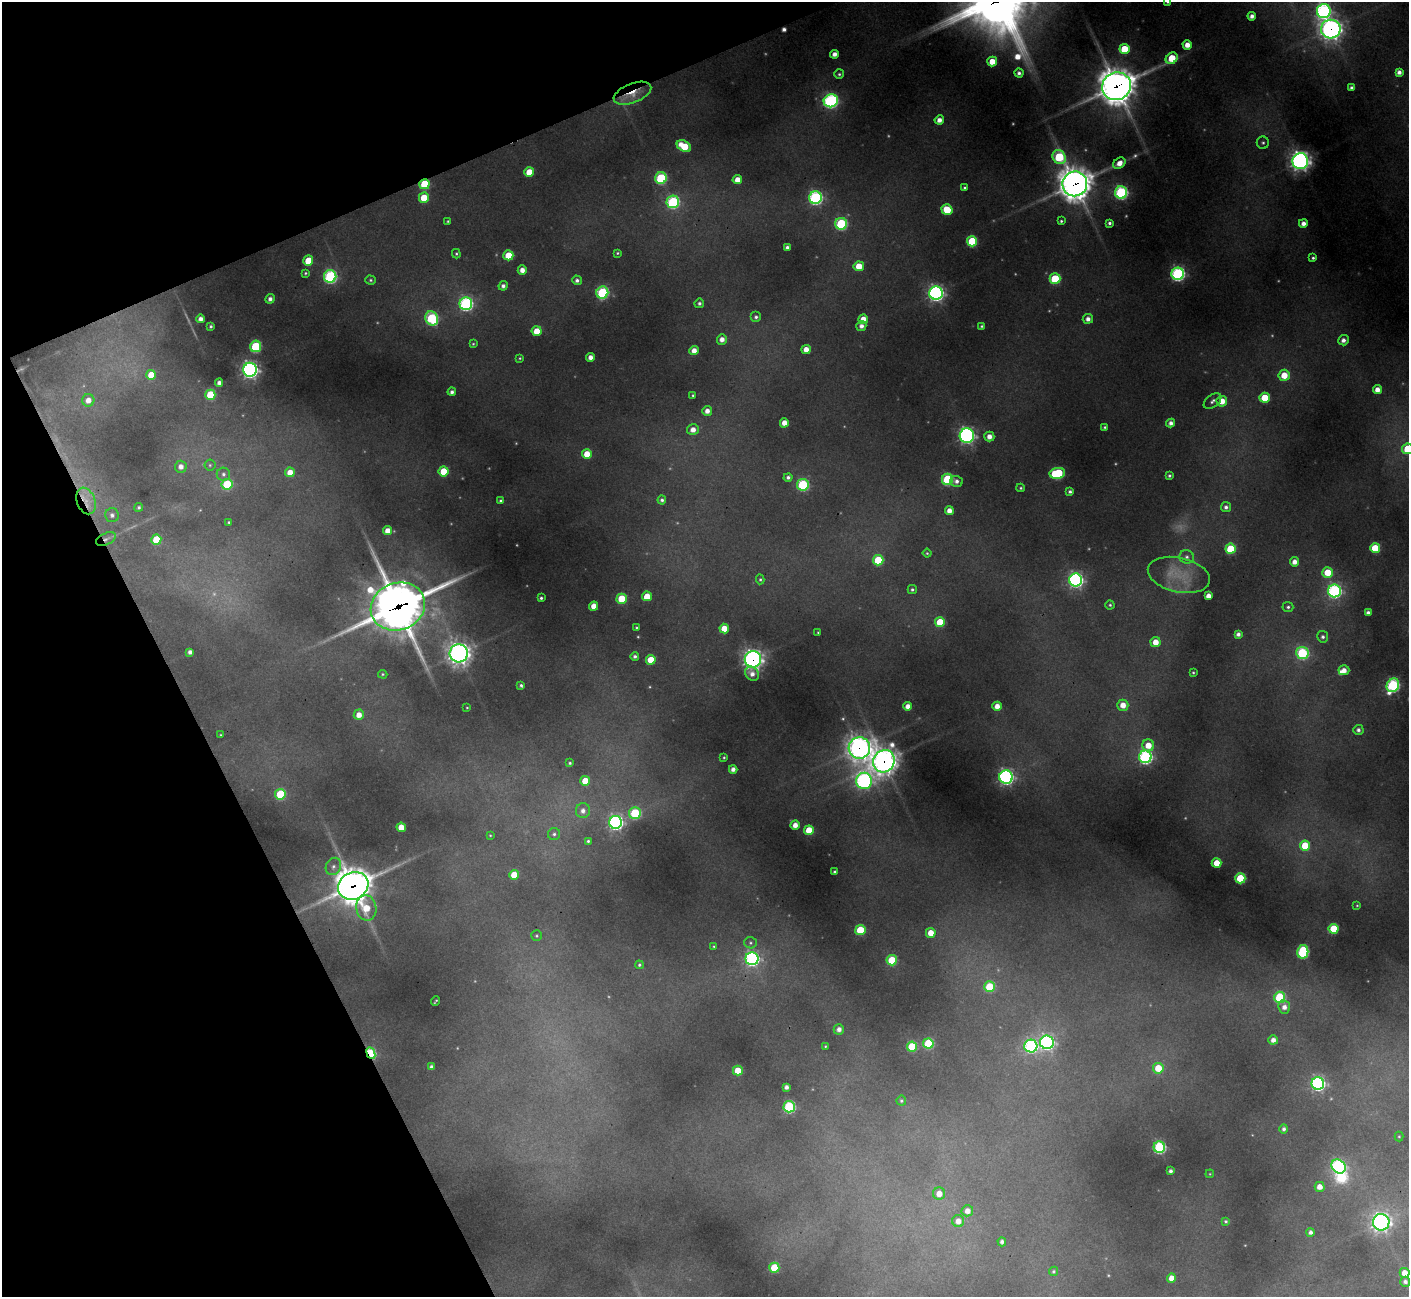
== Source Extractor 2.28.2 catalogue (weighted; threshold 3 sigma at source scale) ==
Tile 5 of 4 x 4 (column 1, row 2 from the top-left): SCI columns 4-1410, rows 2878-4172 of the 5630 x 5619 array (HDU 1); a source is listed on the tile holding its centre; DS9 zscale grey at full resolution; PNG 1411 x 1299 px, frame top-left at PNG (2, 2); each listed source drawn as its Kron ellipse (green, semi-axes under 4 px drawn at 4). Shown black and unused: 21% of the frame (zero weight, under 3 of 4 exposures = <1% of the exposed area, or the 3 px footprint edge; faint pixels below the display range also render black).
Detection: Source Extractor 2.28.2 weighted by HDU 2 'WHT'; one run over the whole footprint, this tile lists its part. Background 0.448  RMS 0.015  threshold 0.0664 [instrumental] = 3 sigma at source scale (4.5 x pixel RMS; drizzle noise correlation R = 1.50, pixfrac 1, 0.05/0.05 arcsec/px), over >= 5 px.
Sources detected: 261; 11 too faint to see at this stretch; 1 inside a brighter object's white glare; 1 cosmic-ray / hot-pixel residue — neither listed nor drawn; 2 inside a brighter listed object's ellipse — not listed separately; the other 246 listed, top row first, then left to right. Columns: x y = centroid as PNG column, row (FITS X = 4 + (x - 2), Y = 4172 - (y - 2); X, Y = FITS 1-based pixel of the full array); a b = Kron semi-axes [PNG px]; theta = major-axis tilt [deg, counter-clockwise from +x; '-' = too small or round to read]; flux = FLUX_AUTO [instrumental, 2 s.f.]
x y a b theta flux
1167 2 4 3 - 1.9
1324 11 7 7 - 420
1252 16 4 4 - 7.4
1331 29 9 9 - 840
1187 45 4 4 - 14
1124 49 5 5 - 48
834 54 4 4 - 9.3
1172 58 6 5 - 44
992 62 5 5 - 24
1399 72 4 4 - 7
1019 73 4 4 - 4.7
839 74 5 5 - 2.7
1116 86 14 13 - 2800
1351 88 4 3 - 3.6
632 93 20 9 21 27
831 101 7 6 - 370
939 120 4 4 - 10
1263 143 6 6 - 3.4
684 146 8 5 -31 54
1059 157 7 6 - 110
1300 161 8 8 - 770
1119 163 6 5 - 14
529 172 5 5 - 32
661 178 6 5 - 150
737 180 5 4 - 16
424 184 5 5 - 69
1075 184 12 12 - 2400
964 188 4 4 - 2.3
1121 192 6 6 - 260
424 198 5 5 - 39
815 198 6 6 - 340
673 202 6 6 - 210
947 210 5 5 - 51
448 221 3 3 - 1.7
1061 221 4 3 - 2.4
1109 223 4 3 - 3.4
1303 223 4 4 - 9.2
841 224 6 6 - 170
972 241 5 5 - 82
787 247 4 3 - 4.6
617 253 4 3 - 1.8
456 254 5 4 - 2.1
508 255 5 5 - 40
1313 258 3 3 - 2.6
308 261 5 5 - 37
859 266 5 5 - 29
522 270 5 4 - 11
305 273 4 3 - 1.9
1178 274 6 6 - 370
330 276 6 6 - 260
1055 279 5 5 - 83
371 280 5 4 - 2.4
577 280 5 4 - 5
503 286 4 4 - 5.6
602 293 6 6 - 200
936 293 6 6 - 550
270 299 5 4 - 6.5
699 303 5 4 - 3.8
466 304 6 6 - 320
756 317 5 5 - 3.8
432 318 7 6 - 160
201 319 4 4 - 7.8
863 319 5 5 - 18
1088 319 5 5 - 8.5
211 326 3 3 - 2.7
861 326 5 5 - 7.6
982 326 4 3 - 2.1
537 331 5 5 - 27
722 339 5 5 - 10
1343 340 5 5 - 7.7
473 344 4 3 - 1.7
256 346 6 5 - 120
806 349 4 4 - 15
694 351 5 4 - 13
590 357 4 4 - 10
520 358 4 3 - 1.6
250 370 7 6 - 670
151 375 5 5 - 31
1284 375 5 5 - 30
219 383 4 4 - 5.9
1377 390 4 4 - 14
452 392 4 4 - 4.7
210 395 5 5 - 69
693 395 4 3 - 2
1265 398 5 5 - 51
88 400 6 6 - 13
1212 401 10 6 39 5.5
1222 401 5 5 - 22
707 411 5 5 - 11
784 423 4 4 - 15
1171 423 4 4 - 7.1
1105 427 4 3 - 2.3
693 430 6 5 - 12
967 436 7 7 - 470
989 436 5 5 - 12
1408 449 5 5 - 71
587 454 5 5 - 25
210 465 5 5 - 2.6
181 467 6 6 - 9.6
444 471 5 5 - 53
290 472 5 4 - 17
1057 473 8 5 10 130
223 474 7 6 - 5
1169 476 3 3 - 2.7
788 477 4 4 - 4.1
948 479 6 5 - 140
956 481 6 5 - 6.2
227 484 5 5 - 79
803 485 6 5 - 170
1021 488 4 3 - 2.1
1070 491 4 3 - 3.7
662 500 4 4 - 3.6
86 501 14 9 -68 20
500 501 3 3 - 3.1
139 507 4 4 - 2.9
1226 507 5 5 - 5.2
949 511 4 4 - 12
112 515 7 7 - 5.3
229 522 3 3 - 1.7
388 531 4 4 - 15
106 539 10 5 26 6.4
156 540 5 5 - 53
1375 548 5 5 - 53
1231 549 5 5 - 71
927 553 4 4 - 2
1187 557 7 7 - 5.4
878 560 5 5 - 78
1295 562 4 4 - 11
1328 572 5 5 - 34
1179 575 31 17 -13 49
760 579 5 4 - 2.2
1076 580 6 6 - 460
912 589 4 4 - 3.1
1334 591 6 6 - 350
647 596 5 4 - 29
1208 596 4 4 - 13
541 598 3 3 - 2.5
622 599 5 5 - 54
1110 605 4 4 - 2.3
398 606 27 23 20 4000
594 606 4 4 - 18
1288 607 5 5 - 3.4
1368 613 4 4 - 6.1
940 622 5 5 - 57
636 628 3 2 - 1.6
724 629 5 4 - 25
818 632 3 3 - 1.4
1238 634 4 4 - 6.1
1323 637 6 5 - 4.1
1155 642 5 5 - 20
190 652 4 4 - 6
459 653 9 9 - 980
1302 653 6 6 - 180
635 656 4 4 - 4
753 659 8 8 - 670
651 660 5 5 - 33
1344 670 5 5 - 12
1193 673 4 3 - 1.9
383 674 5 4 - 1.8
752 674 8 6 -47 9.5
521 685 4 3 - 2.9
1393 685 7 6 - 270
1123 705 5 5 - 19
908 706 4 4 - 12
997 706 4 4 - 14
467 708 3 2 - 1.2
359 715 5 5 - 14
1358 730 5 5 - 5
220 735 3 2 - 1.1
1148 745 6 6 - 24
859 748 11 10 - 1200
724 757 3 3 - 1.7
1145 757 6 6 - 350
884 761 11 10 - 1400
570 763 3 3 - 2.2
733 769 4 4 - 8.1
1006 777 6 6 - 450
585 781 5 5 - 43
864 781 8 8 - 460
280 794 5 5 - 89
583 811 7 7 - 8.8
635 813 6 6 - 120
616 822 6 6 - 470
795 825 4 4 - 13
401 827 4 4 - 24
809 830 5 5 - 38
554 834 6 6 - 3.9
490 835 3 3 - 1.3
588 841 3 3 - 2.4
1305 845 5 5 - 50
1217 863 5 4 - 36
333 866 9 7 64 7.3
835 872 3 3 - 3.3
514 875 5 4 - 33
1240 878 5 5 - 83
353 886 15 13 29 2700
1357 905 3 3 - 1.3
366 908 13 10 -79 39
1333 929 5 5 - 59
860 930 5 5 - 70
931 933 5 5 - 22
536 936 5 5 - 2.4
750 943 6 5 - 2.9
714 946 4 3 - 1.4
1303 952 7 5 79 190
752 959 6 6 - 370
892 960 5 5 - 73
639 965 4 4 - 2.4
990 987 5 5 - 78
1280 997 5 5 - 120
435 1001 5 2 - 1.6
1284 1007 7 6 - 10
839 1029 5 5 - 8.7
1273 1040 5 4 - 10
1047 1042 7 7 - 450
928 1044 5 5 - 100
825 1046 3 2 - 1.3
1031 1046 6 6 - 280
912 1047 5 5 - 76
371 1053 6 4 -66 150
431 1067 4 3 - 5.1
1158 1068 5 5 - 39
738 1070 5 5 - 29
1318 1083 6 6 - 400
786 1087 4 4 - 6.6
901 1101 5 5 - 2.7
789 1107 6 5 - 180
1284 1129 5 4 - 4.5
1399 1136 5 4 - 1.9
1159 1147 6 5 - 220
1338 1166 8 6 -44 340
1170 1171 4 3 - 4.9
1210 1174 4 3 - 1.3
1320 1187 5 5 - 14
939 1193 6 6 - 16
967 1211 6 5 - 12
958 1221 6 6 - 14
1226 1221 4 4 - 2.5
1381 1222 8 8 - 600
1310 1232 4 4 - 5.8
1002 1242 4 4 - 5.4
774 1268 5 5 - 62
1054 1271 5 4 - 2.8
1405 1273 5 5 - 19
1171 1278 4 4 - 16
1405 1282 5 5 - 5.6
Overlapping masked pixels (flux is a lower limit): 13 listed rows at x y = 1331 29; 1116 86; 632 93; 424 184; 1075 184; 86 501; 106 539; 398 606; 753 659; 859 748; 884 761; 353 886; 371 1053
Isophote crosses this tile's border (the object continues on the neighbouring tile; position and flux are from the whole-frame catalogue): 3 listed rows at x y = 1167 2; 1324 11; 1408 449
Unlisted compact peaks at least as high as the median listed source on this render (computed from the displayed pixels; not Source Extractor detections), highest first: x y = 1017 57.